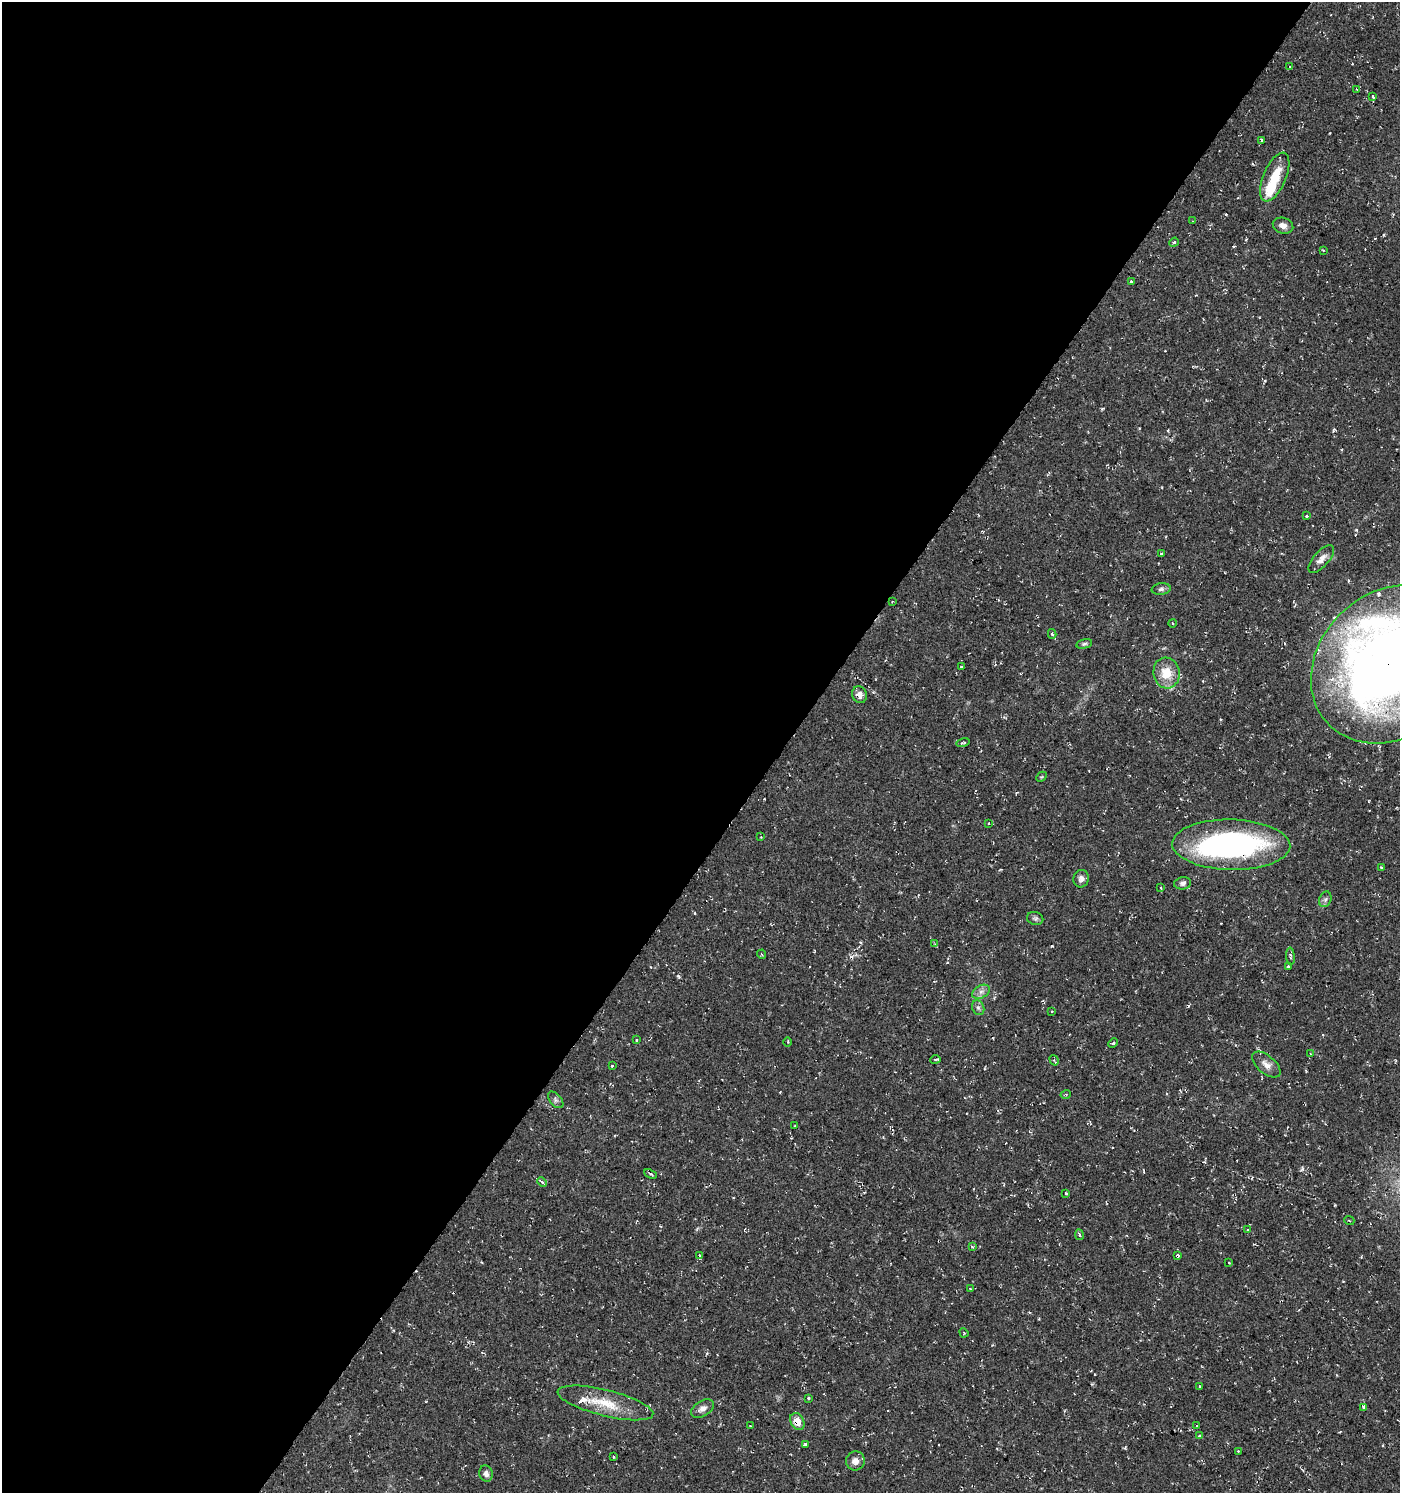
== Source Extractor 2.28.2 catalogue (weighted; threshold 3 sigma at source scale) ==
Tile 5 of 4 x 4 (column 1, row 2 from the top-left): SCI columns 241-1638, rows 2985-4475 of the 6010 x 5973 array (HDU 1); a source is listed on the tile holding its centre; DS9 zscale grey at full resolution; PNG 1402 x 1495 px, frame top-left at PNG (2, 2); each listed source drawn as its Kron ellipse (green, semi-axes under 4 px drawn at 4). Shown black and unused: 56% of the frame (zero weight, under 2 of 3 exposures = <1% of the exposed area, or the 3 px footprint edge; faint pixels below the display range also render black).
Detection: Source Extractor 2.28.2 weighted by HDU 2 'WHT'; one run over the whole footprint, this tile lists its part. Background 0.0375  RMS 0.004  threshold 0.018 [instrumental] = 3 sigma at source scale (4.5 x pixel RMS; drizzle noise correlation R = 1.50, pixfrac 1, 0.0396/0.0396 arcsec/px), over >= 5 px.
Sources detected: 88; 2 inside a brighter object's white glare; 7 cosmic-ray / hot-pixel residue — neither listed nor drawn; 2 inside a brighter listed object's ellipse — not listed separately; the other 77 listed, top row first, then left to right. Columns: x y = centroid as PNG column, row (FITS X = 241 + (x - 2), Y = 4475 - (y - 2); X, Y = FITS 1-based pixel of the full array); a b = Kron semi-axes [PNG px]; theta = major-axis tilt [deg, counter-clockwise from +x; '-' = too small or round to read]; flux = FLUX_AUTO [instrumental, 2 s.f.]
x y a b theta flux
1290 67 3 2 - 0.29
1356 89 3 2 - 0.28
1373 97 3 3 - 0.4
1262 140 3 3 - 0.77
1275 177 26 11 67 10
1192 221 3 2 - 0.3
1283 226 10 7 -18 2.1
1174 242 5 4 - 0.45
1323 250 4 2 - 0.32
1132 282 4 3 - 5.8
1306 516 3 3 - 1.2
1161 554 3 3 - 0.69
1321 559 17 7 48 2.8
1161 589 9 5 8 1.1
892 602 3 2 - 0.26
1172 623 4 2 - 0.28
1052 634 5 4 - 0.59
1084 644 8 4 14 0.77
1392 664 87 72 41 460
961 667 3 3 - 0.79
1166 673 15 13 -81 8
860 695 8 7 - 2.6
963 743 7 3 13 0.64
1041 777 6 4 43 0.47
989 823 4 2 - 0.4
761 837 3 3 - 0.23
1231 845 59 25 -1 97
1381 867 3 3 - 1.6
1081 879 9 7 78 1.7
1183 883 8 6 8 1.2
1160 888 3 3 - 1.2
1325 899 8 6 68 1
1035 919 8 6 -15 0.97
935 944 4 3 - 0.46
761 954 5 3 - 0.41
1290 956 9 3 -86 0.68
1288 966 3 3 - 2.1
981 992 9 6 29 1.7
978 1008 8 6 -68 1
1052 1012 3 2 - 0.79
637 1040 3 3 - 1.1
788 1042 5 3 - 0.43
1113 1043 5 3 - 0.52
1310 1053 4 3 - 0.39
935 1059 5 2 - 0.57
1054 1060 5 3 - 0.52
1266 1065 17 9 -40 3
612 1066 3 3 - 0.94
1066 1094 5 2 - 0.31
556 1100 10 5 -49 1.1
795 1126 3 2 - 0.3
650 1174 7 2 -23 0.49
542 1182 5 4 - 0.79
1066 1193 4 3 - 0.42
1349 1220 5 3 - 0.35
1248 1230 3 3 - 1.1
1079 1235 5 3 - 0.6
972 1247 4 3 - 0.47
700 1255 4 3 - 0.67
1177 1256 4 3 - 1.2
1229 1263 3 2 - 0.51
970 1289 3 2 - 0.82
964 1333 5 4 - 0.39
1200 1386 3 3 - 0.5
809 1398 4 3 - 0.53
605 1403 49 13 -14 12
1364 1407 4 3 - 2.1
702 1409 13 7 30 2.2
797 1421 9 6 -61 5.2
750 1426 2 2 - 0.32
1197 1426 3 2 - 0.27
1200 1436 3 3 - 4.6
805 1444 3 3 - 1.1
1238 1451 3 3 - 0.37
614 1456 3 3 - 1.2
855 1461 9 9 - 2.5
486 1474 8 6 -73 1.6
Overlapping masked pixels (flux is a lower limit): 5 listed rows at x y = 1392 664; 860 695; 1231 845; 1177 1256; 797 1421
Isophote crosses this tile's border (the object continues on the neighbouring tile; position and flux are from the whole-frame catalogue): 1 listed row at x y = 1392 664
Unlisted compact peaks at least as high as the median listed source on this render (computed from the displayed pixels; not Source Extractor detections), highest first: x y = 1302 1169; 1356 530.